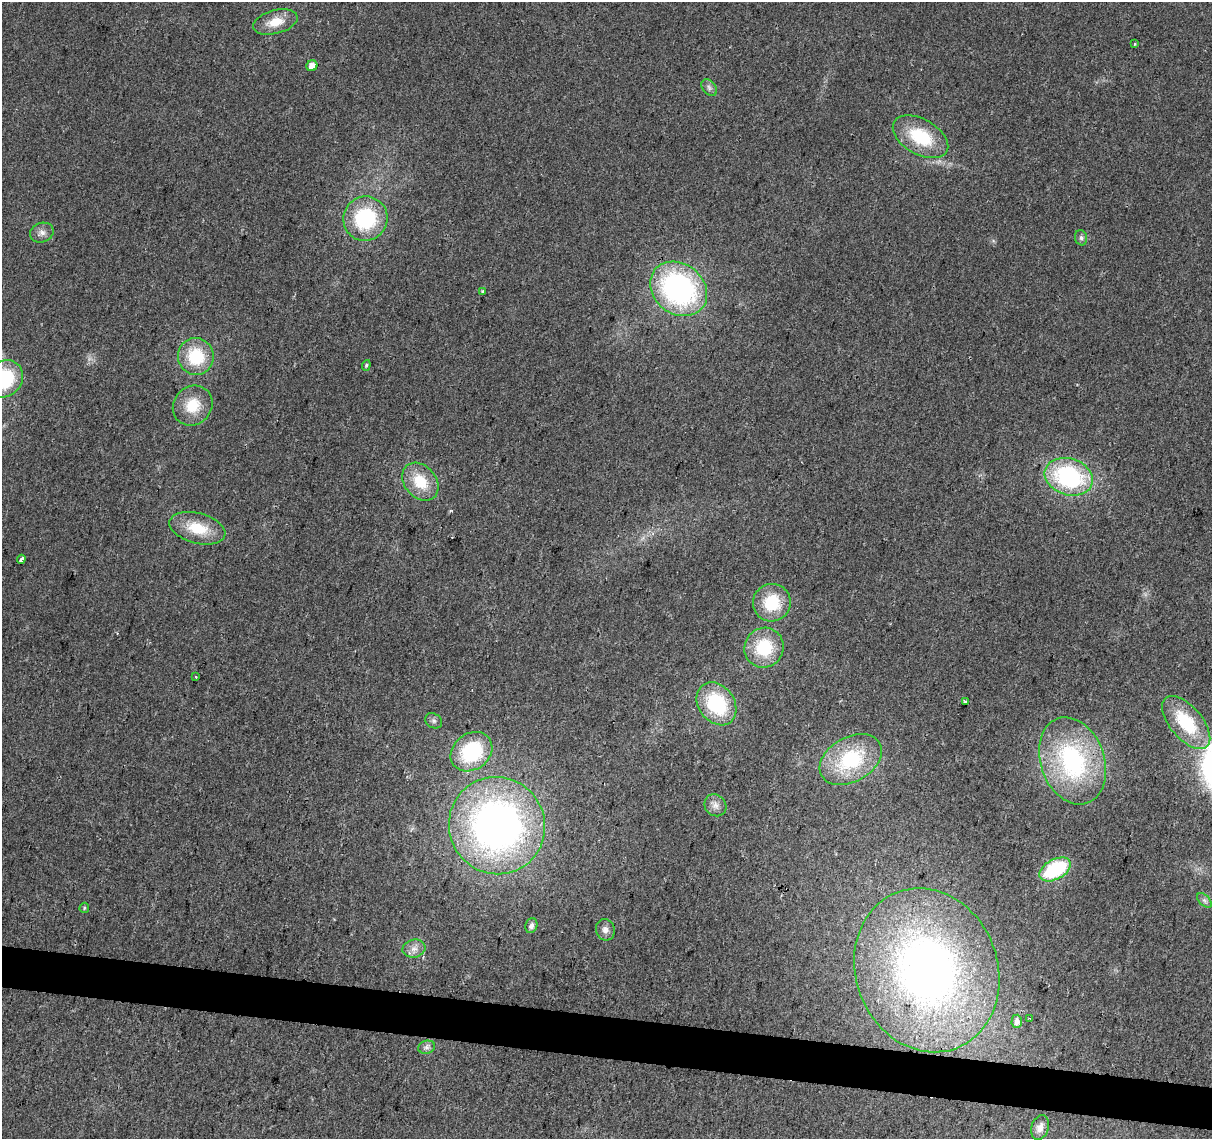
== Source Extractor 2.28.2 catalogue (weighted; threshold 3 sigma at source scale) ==
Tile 6 of 4 x 4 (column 2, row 2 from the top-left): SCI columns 1211-2420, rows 2500-3636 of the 4847 x 5057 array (HDU 1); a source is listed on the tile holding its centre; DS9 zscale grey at full resolution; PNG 1214 x 1141 px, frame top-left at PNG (2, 2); each listed source drawn as its Kron ellipse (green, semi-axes under 4 px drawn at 4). Shown black and unused: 4% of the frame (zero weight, under 2 of 3 exposures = <1% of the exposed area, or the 3 px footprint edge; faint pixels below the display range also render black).
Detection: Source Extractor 2.28.2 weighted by HDU 2 'WHT'; one run over the whole footprint, this tile lists its part. Background 0.0273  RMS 0.0063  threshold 0.0285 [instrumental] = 3 sigma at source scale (4.5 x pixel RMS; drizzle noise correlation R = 1.50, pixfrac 1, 0.0396/0.0396 arcsec/px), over >= 5 px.
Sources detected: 41; all 41 listed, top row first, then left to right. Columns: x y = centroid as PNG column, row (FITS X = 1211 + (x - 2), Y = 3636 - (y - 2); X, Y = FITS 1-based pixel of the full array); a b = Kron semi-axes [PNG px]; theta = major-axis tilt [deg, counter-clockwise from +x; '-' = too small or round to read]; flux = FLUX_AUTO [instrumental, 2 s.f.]
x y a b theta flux
275 22 23 11 15 12
1135 44 4 3 - 0.66
312 66 5 5 - 5.4
709 88 9 6 -50 2.1
920 137 30 17 -30 33
365 219 22 22 - 52
42 233 12 9 21 3.7
1081 238 8 6 -75 1.7
679 289 30 25 -38 140
482 292 3 3 - 1.8
196 357 18 18 - 30
366 365 5 4 - 0.89
4 379 20 17 41 44
193 406 21 19 46 17
1069 477 24 18 -18 82
420 482 21 15 -49 20
197 528 28 15 -15 20
21 559 4 3 - 7.6
772 603 19 19 - 25
764 648 20 19 - 30
196 677 3 2 - 0.78
965 702 4 3 - 1.7
716 704 23 18 -54 45
434 721 9 7 -32 2
1186 723 32 16 -50 37
471 752 22 18 37 48
851 760 33 22 30 47
1072 761 45 32 -70 96
715 805 11 10 - 4.3
497 826 49 48 - 310
1055 869 17 10 29 48
1204 900 9 5 -45 1.9
84 908 5 4 - 0.84
531 926 7 6 - 2.6
605 930 11 9 -71 3.7
414 949 11 9 14 4.3
927 970 83 71 -69 350
1030 1018 4 3 - 0.75
1017 1021 6 5 - 3.3
427 1047 9 6 15 2.3
1040 1127 12 8 71 4.4
Isophote crosses this tile's border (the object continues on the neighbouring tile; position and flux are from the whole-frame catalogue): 1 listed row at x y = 4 379